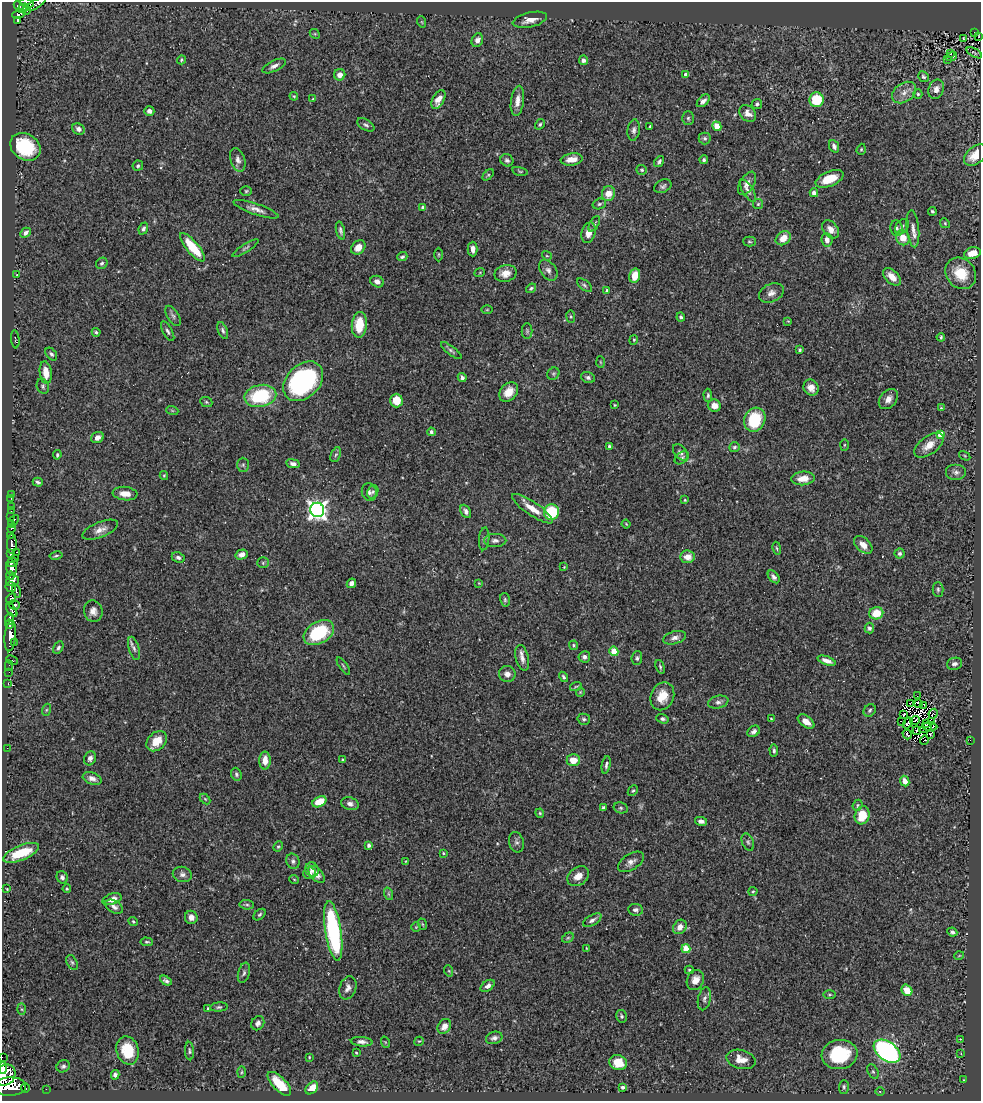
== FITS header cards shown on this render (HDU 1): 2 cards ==
NAXIS1  =                  979
NAXIS2  =                 1099

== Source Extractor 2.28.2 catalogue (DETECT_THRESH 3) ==
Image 979 x 1099 px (HDU 1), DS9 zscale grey, 1 PNG px = 1 image px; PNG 983 x 1103 px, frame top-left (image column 1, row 1099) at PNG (2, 2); each listed source drawn as its Kron ellipse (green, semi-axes under 4 px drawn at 4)
Background 0.565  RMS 0.036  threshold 0.109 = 3 sigma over >= 5 px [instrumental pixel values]
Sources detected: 374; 8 with non-positive FLUX_AUTO (blend fragments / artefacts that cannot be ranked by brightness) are neither listed nor drawn; the other 366 listed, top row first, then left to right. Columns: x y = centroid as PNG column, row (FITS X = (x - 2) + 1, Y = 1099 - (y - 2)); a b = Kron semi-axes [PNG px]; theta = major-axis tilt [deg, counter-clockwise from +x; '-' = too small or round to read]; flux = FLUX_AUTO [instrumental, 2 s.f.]
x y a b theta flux
27 3 7 4 -12 150
36 4 11 4 31 73
19 6 5 4 - 370
23 8 6 3 31 150
26 11 4 3 - 75
19 14 7 4 20 130
17 20 3 3 - 87
530 20 17 7 13 21
422 22 6 3 -71 2.1
974 33 3 3 - 8.3
315 34 5 4 - 2.9
979 36 3 2 - 4.6
963 38 3 2 - 1.5
477 40 7 5 66 11
974 53 8 2 -28 3
950 54 3 3 - 6.8
951 57 6 3 18 24
181 60 4 4 - 3
583 60 4 4 - 8
947 60 3 2 - 19
274 66 12 5 27 9.9
340 75 5 5 - 17
686 75 4 4 - 12
923 77 6 5 - 4.6
936 89 10 7 68 15
904 93 13 9 36 20
918 94 4 4 - 3.2
294 96 4 3 - 2.5
313 99 4 3 - 2.4
438 99 10 6 61 23
816 100 7 7 - 87
517 101 15 6 82 20
703 101 8 4 44 9.3
757 104 5 4 - 5.2
149 111 5 4 - 9.8
748 113 9 7 -47 18
688 118 7 5 90 4.8
540 124 6 4 57 4
366 125 9 5 -31 6.3
650 126 3 3 - 3.3
717 126 5 4 - 56
78 129 6 5 - 8.7
634 130 10 6 82 8.6
705 138 6 6 - 4.6
834 146 6 4 -66 9
25 147 16 12 -34 140
861 149 6 4 69 3.3
975 155 13 8 39 44
572 159 11 6 8 22
238 160 12 7 -73 13
507 160 7 6 - 5.9
704 160 4 4 - 5.1
659 161 6 4 53 5.2
138 166 5 5 - 4.5
642 170 5 5 - 3.5
520 171 8 4 -13 3.5
488 175 7 4 45 3.6
830 179 15 7 23 53
747 183 13 7 59 14
663 186 9 6 28 6.8
246 191 6 5 - 3.6
748 191 12 5 -57 10
814 193 4 4 - 11
608 194 7 6 - 29
599 204 7 5 17 5
758 204 5 5 - 3.1
423 207 4 4 - 6.5
256 209 24 5 -19 17
932 211 4 3 - 4.1
945 223 5 4 - 3.2
594 224 8 4 59 4.8
902 226 8 6 50 7.2
897 228 8 6 -82 6.2
143 229 6 4 67 5.2
831 229 10 7 -51 17
913 229 19 6 -84 17
340 230 9 4 -76 6.4
25 233 6 4 44 12
589 233 10 7 75 21
783 238 8 6 37 29
903 238 8 6 -59 33
827 240 7 5 -80 14
749 242 6 5 - 3.4
192 247 18 6 -50 84
358 247 8 6 44 20
245 248 15 4 32 6.2
473 249 7 5 -90 12
972 253 8 5 17 30
439 254 7 3 90 2.7
547 256 5 4 - 3
402 257 5 4 - 5
102 263 6 5 - 5
548 270 12 7 -55 12
480 272 5 3 - 2.2
506 273 11 8 13 23
961 273 17 14 -48 61
17 275 2 2 - 2.1
635 276 7 5 75 44
892 277 11 6 -44 25
377 282 7 5 -23 13
584 285 9 4 -38 5.4
531 288 5 4 - 4.2
607 291 3 3 - 9.1
771 293 13 9 24 16
487 310 6 4 1 2.9
173 316 11 5 -59 7.4
571 317 6 4 -83 3.4
681 317 4 4 - 4.9
788 321 3 3 - 1.8
359 325 13 7 86 56
223 330 9 4 -67 6.3
168 331 11 4 -61 6.6
527 331 8 5 -90 4.6
96 332 4 3 - 4.3
941 337 4 3 - 3.3
15 339 9 2 -84 2.1
634 340 5 4 - 2.9
800 350 4 3 - 3.9
451 351 12 4 -38 6.2
51 354 7 5 -50 6.5
600 362 6 4 -88 2.8
46 373 11 6 -82 29
553 374 6 5 - 4.4
588 377 7 5 -20 6.8
462 378 5 4 - 7.7
303 381 23 16 45 430
43 386 7 6 - 5.4
811 387 8 7 - 20
509 392 11 8 49 28
708 395 6 4 -85 4.6
260 396 16 11 11 160
888 399 11 8 48 17
396 400 7 6 - 38
206 402 6 5 - 3.7
615 405 3 2 - 1.9
714 406 6 6 - 20
941 408 3 3 - 2
172 410 6 4 -19 2.7
755 420 12 10 64 110
431 432 4 3 - 5
940 434 4 4 - 38
97 437 6 5 - 16
844 445 6 4 88 2.9
929 445 17 9 36 29
609 446 4 3 - 4.6
734 447 5 5 - 4.4
680 452 9 6 -51 8.2
57 455 4 3 - 3.9
336 455 8 5 68 4.8
965 456 6 3 -32 2.5
682 458 8 5 38 5.7
293 464 7 4 -9 8.9
243 465 7 6 - 5.8
956 472 10 8 0 11
164 475 4 4 - 2.5
803 478 11 7 6 34
38 482 5 3 - 4.9
369 492 9 7 -74 8.4
373 492 7 5 65 5.8
11 494 3 2 - 7.1
125 494 12 6 -7 25
11 498 2 2 - 4.1
685 500 4 4 - 2.5
11 506 2 2 - 11
532 509 24 6 -34 33
317 510 7 7 - 1300
11 511 4 2 - 5
466 511 7 5 -62 8.8
551 512 8 7 - 110
11 517 3 2 - 13
14 520 6 3 42 29
626 524 4 3 - 2.1
11 525 3 2 - 63
12 528 5 3 - 30
100 530 19 7 22 19
11 535 2 2 - 13
484 539 11 5 84 6.2
495 540 11 6 0 10
12 544 10 5 89 770
863 545 11 6 -43 20
777 548 6 3 -80 3.1
16 552 3 2 - 21
11 554 4 3 - 330
242 554 6 5 - 12
899 554 5 5 - 5.8
56 556 7 3 11 3.2
178 557 7 5 -24 7.8
687 557 7 6 - 23
16 558 3 3 - 170
12 563 6 3 24 570
263 563 6 5 - 4.1
564 567 4 4 - 1.6
11 568 6 5 - 960
10 576 4 3 - 140
774 577 7 4 -51 7.4
12 581 6 5 - 780
351 583 5 4 - 13
479 583 3 3 - 1.9
11 587 5 5 - 250
938 589 7 5 -89 5
17 591 6 3 -74 100
11 598 5 4 - 130
505 600 7 5 -77 4.3
14 605 5 5 - 310
12 610 7 4 -58 270
93 611 11 9 -74 16
876 613 7 6 - 47
10 619 6 4 85 470
10 624 4 3 - 470
869 628 5 4 - 6.6
319 633 16 11 31 140
10 636 15 5 85 1500
675 638 11 6 15 11
15 643 2 2 - 11
573 645 5 4 - 3.7
58 648 7 4 60 5
134 648 12 5 -74 8.9
614 651 5 4 - 69
584 657 6 5 - 9.2
522 658 13 6 -76 14
637 658 7 5 85 5.3
12 660 6 3 -26 56
827 661 9 4 -20 16
955 664 8 6 17 8.4
9 666 5 2 - 13
343 666 10 2 -55 2.8
660 667 7 4 -72 3.8
9 672 2 2 - 5
507 674 8 8 - 13
564 677 5 3 - 4.5
8 684 3 2 - 19
576 686 6 3 19 2.8
580 692 4 4 - 2.4
662 696 14 11 66 39
917 696 2 2 - 3
718 702 10 6 13 9.2
910 703 2 2 - 3.3
919 704 3 2 - 0.67
924 705 3 3 - 2.3
46 710 6 4 71 3.6
870 710 7 5 48 4.7
904 714 3 2 - 1.6
933 714 5 3 - 3.9
584 719 6 5 - 4.9
662 719 6 4 -17 5.7
771 719 4 3 - 2.1
915 720 5 3 - 3
806 721 9 5 -35 20
901 721 2 2 - 2
932 722 3 3 - 3.7
908 723 6 3 57 2.3
926 724 4 2 - 2.9
930 727 7 2 -4 2.7
926 728 7 2 30 5.1
754 731 7 5 36 7.5
917 731 4 2 - 5.6
907 734 5 2 - 1.2
930 734 3 3 - 4.8
924 740 5 3 - 4.7
970 740 2 2 - 27
157 741 12 8 43 37
7 748 2 2 - 29
774 750 6 3 -85 4.5
90 758 7 5 68 8.4
343 759 4 3 - 2.9
265 760 9 6 90 25
573 760 7 6 - 33
606 765 9 4 80 5.7
236 774 7 5 -68 5.4
92 778 10 6 -20 12
905 781 5 4 - 23
633 791 6 4 47 3.8
205 799 6 4 -45 3
319 802 7 5 26 40
350 804 9 6 -16 9.8
857 805 6 4 68 3.7
603 808 4 3 - 4.8
621 808 7 5 -15 4.2
540 813 4 4 - 2.8
862 815 9 7 71 55
701 821 6 4 -11 8.7
516 842 10 7 -73 8.6
748 842 9 5 -67 5.3
369 845 4 4 - 6.5
278 846 5 4 - 3.5
21 853 19 7 23 77
443 853 4 3 - 2.6
293 861 8 6 -68 7.1
406 861 4 3 - 1.6
631 862 14 8 33 14
312 870 7 6 - 11
309 873 6 5 - 9.3
182 874 10 7 -14 9.3
316 874 10 6 -48 14
578 876 12 9 36 23
62 877 6 5 - 8.1
294 879 5 3 - 2
7 889 3 2 - 1.9
67 889 4 3 - 2.8
753 891 4 4 - 2.9
389 894 6 4 -70 3.7
112 899 10 5 18 17
247 905 7 4 -5 4.4
114 907 9 6 -30 10
635 910 7 6 - 7.6
260 915 7 4 40 4.3
191 917 6 6 - 13
592 920 10 5 31 8.9
133 921 5 4 - 3
422 924 6 3 -70 2.7
416 927 4 4 - 2.5
680 927 8 6 51 17
333 931 30 8 -81 350
952 932 5 4 - 6.3
568 938 6 4 29 3.3
147 942 6 3 -3 3.4
586 948 4 2 - 1.9
686 949 4 4 - 87
959 956 5 3 - 1.9
72 962 8 5 -62 5.1
689 970 4 4 - 2.9
449 971 6 3 -72 2.8
244 973 10 5 76 7.5
695 980 10 8 65 25
166 981 6 4 -31 6.4
488 986 8 5 36 11
348 988 12 8 71 12
907 990 6 5 - 34
830 995 6 3 0 2.8
704 999 11 6 78 8.8
219 1007 8 4 5 4.9
21 1009 5 4 - 3.2
208 1009 4 3 - 4.3
621 1016 6 5 - 4.3
258 1023 7 6 - 9
444 1026 8 6 57 19
494 1038 8 6 17 8.4
960 1039 3 3 - 3.4
419 1041 5 4 - 2.5
362 1042 11 4 -5 11
385 1042 6 3 -72 2.4
128 1050 14 11 -74 68
189 1051 9 4 -86 4.9
887 1051 15 9 -36 670
356 1053 3 2 - 2.3
961 1054 4 3 - 1.6
839 1055 18 14 8 150
2 1057 2 2 - 15
309 1057 3 3 - 2
741 1059 15 9 -14 32
618 1063 9 7 -18 40
63 1066 7 6 - 6.1
3 1068 6 4 88 550
242 1072 5 3 - 2.9
873 1072 7 5 -62 4.5
5 1075 11 9 48 2200
115 1075 5 4 - 9.1
963 1080 4 2 - 1.6
279 1084 15 6 -45 60
10 1086 16 9 2 3100
622 1087 3 3 - 5.4
844 1087 7 5 88 5
25 1088 5 2 - 41
312 1088 7 5 45 31
46 1089 2 2 - 5.2
880 1091 4 3 - 2.3
At the frame edge (FLAGS 8, measured only in part): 7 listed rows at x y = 27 3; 36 4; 979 36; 2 1057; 3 1068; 5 1075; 10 1086
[8 non-positive-flux detections neither listed nor drawn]